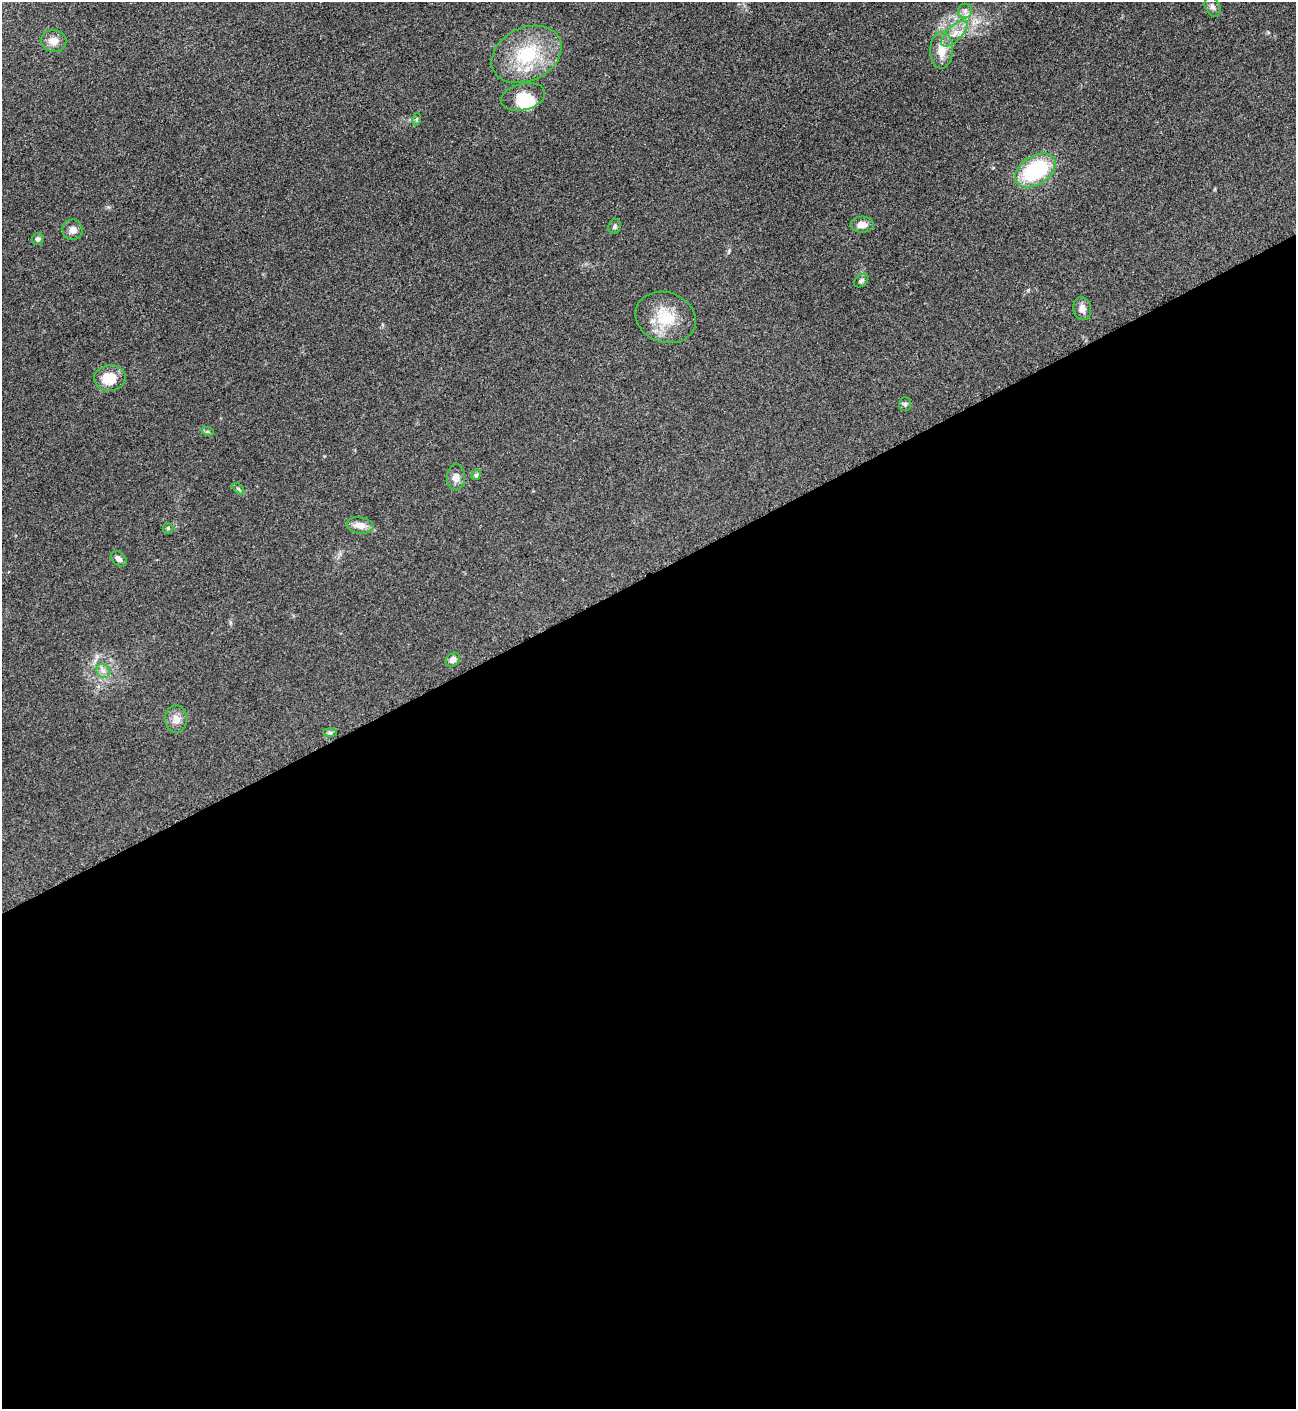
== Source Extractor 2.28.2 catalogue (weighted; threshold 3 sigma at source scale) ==
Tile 15 of 4 x 4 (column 3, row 4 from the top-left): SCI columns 2752-4045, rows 8-1414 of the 5636 x 5647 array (HDU 1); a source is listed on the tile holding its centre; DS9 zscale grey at full resolution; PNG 1298 x 1411 px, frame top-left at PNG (2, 2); each listed source drawn as its Kron ellipse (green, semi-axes under 4 px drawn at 4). Shown black and unused: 59% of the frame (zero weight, under 3 of 5 exposures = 1% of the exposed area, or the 3 px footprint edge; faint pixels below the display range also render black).
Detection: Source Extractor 2.28.2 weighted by HDU 2 'WHT'; one run over the whole footprint, this tile lists its part. Background 0.095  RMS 0.0068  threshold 0.0304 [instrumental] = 3 sigma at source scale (4.5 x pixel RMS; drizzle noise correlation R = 1.50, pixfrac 1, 0.05/0.05 arcsec/px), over >= 5 px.
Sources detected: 31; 2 inside a brighter listed object's ellipse — not listed separately; the other 29 listed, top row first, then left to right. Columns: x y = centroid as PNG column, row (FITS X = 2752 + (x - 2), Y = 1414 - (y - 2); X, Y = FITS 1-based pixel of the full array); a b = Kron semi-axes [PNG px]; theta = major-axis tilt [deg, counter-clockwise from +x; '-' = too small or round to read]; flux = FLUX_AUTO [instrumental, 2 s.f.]
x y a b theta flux
1212 7 11 7 -63 2.6
965 11 7 7 - 2.6
954 34 17 7 44 6.9
53 41 13 11 -9 6
941 50 18 11 88 11
526 54 37 26 26 42
523 97 22 13 14 12
417 119 6 4 70 0.87
1035 170 22 14 32 56
862 225 11 8 1 5.2
615 226 7 6 - 1.6
73 230 10 10 - 4.1
38 239 6 5 - 1.5
861 280 8 5 40 1.6
1082 309 12 9 -78 4.6
666 317 31 25 -19 24
110 378 16 13 2 17
905 404 7 5 -89 1.3
208 432 6 4 -19 0.92
476 475 5 4 - 1.3
456 477 13 9 86 4.6
238 489 7 4 -44 1.1
360 525 13 8 -10 6.5
168 528 5 5 - 0.9
119 559 9 6 -43 2.6
453 660 8 6 38 3.5
103 671 7 6 - 2.7
176 719 14 11 88 5.4
330 733 7 4 -2 1.2